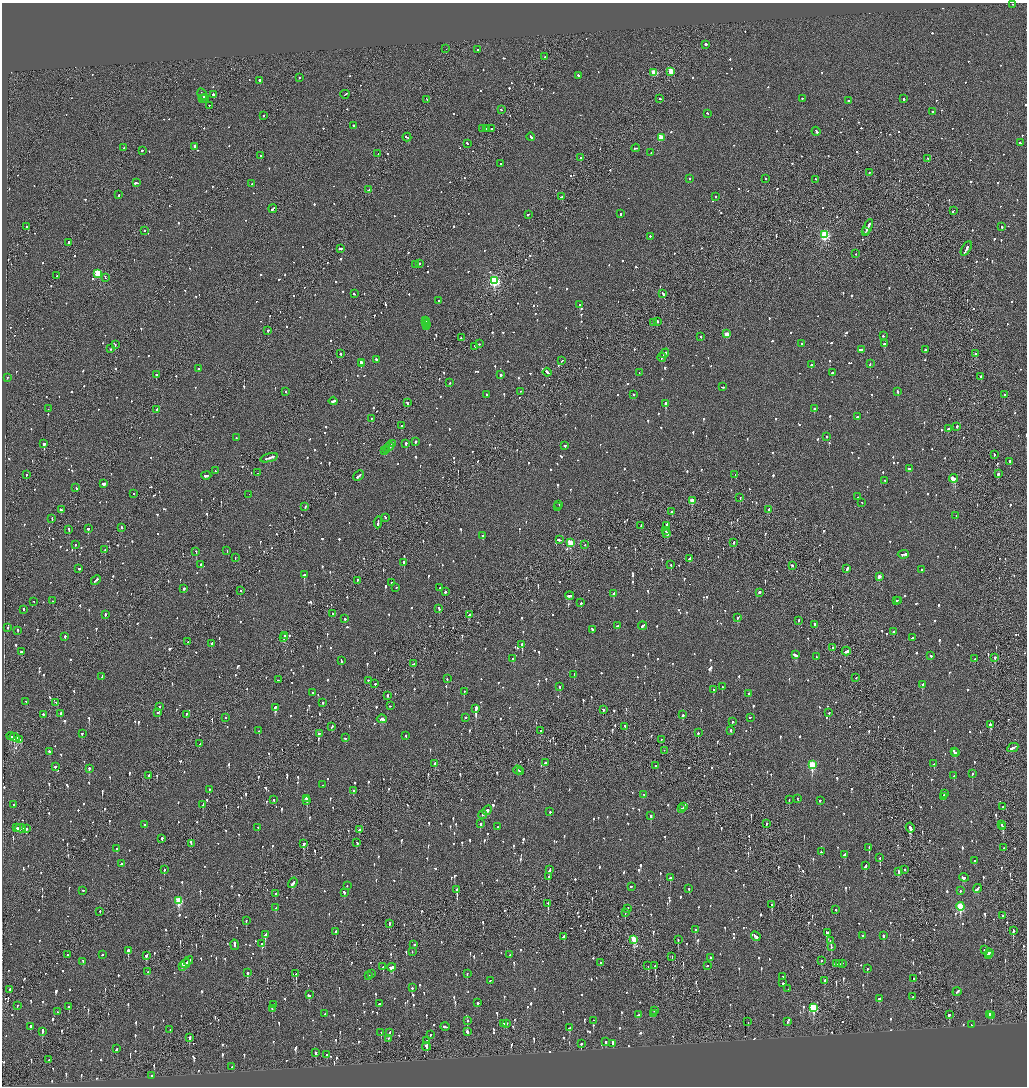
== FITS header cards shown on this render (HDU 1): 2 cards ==
NAXIS1  =                 2050
NAXIS2  =                 2168

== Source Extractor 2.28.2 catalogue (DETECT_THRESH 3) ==
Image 2050 x 2168 px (HDU 1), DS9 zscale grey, zoomed out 1/2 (1 PNG px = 2 x 2 image px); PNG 1029 x 1088 px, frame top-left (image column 2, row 2168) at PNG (2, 3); each listed source drawn as its Kron ellipse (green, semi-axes under 4 px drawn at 4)
Background -0.0836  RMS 0.063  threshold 0.188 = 3 sigma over >= 5 px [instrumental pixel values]
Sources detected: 1815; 68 cannot appear on this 1/2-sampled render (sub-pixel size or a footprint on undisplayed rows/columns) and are neither listed nor drawn; of the other 1747, the 500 brightest by FLUX_AUTO listed and drawn (1247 fainter detections omitted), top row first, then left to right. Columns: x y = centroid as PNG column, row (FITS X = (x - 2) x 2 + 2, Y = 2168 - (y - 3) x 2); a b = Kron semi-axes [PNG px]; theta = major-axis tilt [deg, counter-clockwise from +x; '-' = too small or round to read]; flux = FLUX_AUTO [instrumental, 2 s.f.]
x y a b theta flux
1013 5 2 1 - 93
706 45 2 2 - 270
446 49 2 1 - 74
477 50 2 2 - 530
545 57 2 2 - 77
671 72 3 3 - 300
654 73 3 3 - 400
579 76 3 2 - 180
299 78 2 2 - 130
260 81 3 2 - 230
202 94 6 1 -59 430
213 95 4 2 - 400
345 95 4 1 - 130
202 99 2 2 - 76
205 99 4 2 - 450
660 99 2 2 - 110
802 99 2 2 - 75
903 99 2 2 - 150
427 100 3 2 - 120
848 101 3 2 - 120
209 106 2 2 - 270
501 110 2 2 - 76
933 112 2 2 - 140
707 114 2 2 - 90
264 116 2 2 - 110
353 126 2 2 - 160
482 129 2 1 - 75
486 129 2 2 - 260
492 129 2 2 - 420
816 132 4 2 - 180
531 137 4 2 - 110
407 138 4 2 - 180
661 138 3 3 - 310
1020 143 3 2 - 130
467 144 2 2 - 89
195 147 2 2 - 87
124 148 2 2 - 130
636 148 4 2 - 130
142 151 3 2 - 110
651 153 2 1 - 150
378 154 3 1 - 140
261 156 2 2 - 220
581 158 3 2 - 240
928 159 3 2 - 98
501 164 2 2 - 87
869 173 2 2 - 93
689 179 2 2 - 110
765 179 2 2 - 120
816 180 2 2 - 250
136 183 3 2 - 220
252 184 2 2 - 91
369 190 3 2 - 89
119 195 2 2 - 120
562 197 2 1 - 180
716 197 2 2 - 95
273 209 4 2 - 240
953 211 3 2 - 150
621 214 2 2 - 120
528 215 3 2 - 110
27 227 2 1 - 150
868 227 8 2 65 500
1001 227 3 2 - 120
144 231 2 2 - 130
866 232 2 1 - 120
825 235 3 3 - 1200
650 237 2 2 - 100
68 243 3 2 - 190
341 249 2 2 - 160
966 249 8 2 59 400
856 254 2 2 - 260
419 264 2 2 - 170
416 265 2 2 - 270
98 274 3 3 - 560
57 276 2 1 - 74
105 278 3 1 - 85
494 281 4 3 - 1800
354 294 3 2 - 140
663 294 4 2 - 190
439 301 2 2 - 75
580 305 3 2 - 330
425 321 2 2 - 140
657 322 2 2 - 110
426 323 2 2 - 94
653 323 2 2 - 110
426 325 2 2 - 120
427 327 3 2 - 180
268 331 2 1 - 340
727 334 3 2 - 200
883 336 2 2 - 95
701 337 2 2 - 270
461 338 2 1 - 100
480 344 3 2 - 120
802 344 2 2 - 98
884 344 3 2 - 85
115 345 2 1 - 110
475 347 2 2 - 82
111 349 2 1 - 110
861 350 3 2 - 160
926 350 2 2 - 82
341 354 2 2 - 120
665 354 5 2 - 250
975 354 2 2 - 110
662 358 4 1 - 120
376 360 2 2 - 220
561 361 2 1 - 150
361 363 4 2 - 300
361 364 3 2 - 300
870 364 3 2 - 74
811 365 2 2 - 170
198 369 2 2 - 170
547 373 4 2 - 200
639 373 2 2 - 85
832 373 2 2 - 270
156 375 2 2 - 150
501 375 2 2 - 170
981 377 2 2 - 260
7 378 2 2 - 110
450 383 2 2 - 75
722 387 3 2 - 91
286 392 2 2 - 77
520 392 2 2 - 100
898 392 2 2 - 140
486 395 2 2 - 91
634 395 2 2 - 92
1004 395 2 2 - 110
333 401 4 2 - 150
407 403 2 2 - 160
665 404 2 2 - 1600
48 409 2 1 - 110
814 409 2 2 - 180
157 410 2 2 - 79
857 417 2 2 - 82
371 419 2 2 - 80
402 426 2 2 - 91
957 427 2 2 - 190
948 429 2 2 - 150
827 437 2 2 - 82
236 438 2 2 - 89
415 442 2 2 - 700
44 444 2 2 - 350
392 444 3 2 - 130
406 444 2 2 - 750
565 446 3 2 - 92
389 447 5 2 - 190
386 450 3 2 - 210
385 451 3 1 - 150
994 455 2 2 - 93
269 458 9 2 16 370
1010 462 2 2 - 350
910 469 3 2 - 170
215 471 2 2 - 130
258 473 2 1 - 170
998 474 2 2 - 330
26 475 2 2 - 140
735 475 2 1 - 130
206 476 5 2 - 140
359 476 6 2 42 170
954 479 5 2 - 1900
885 481 2 2 - 98
104 484 4 2 - 190
76 488 3 2 - 140
134 494 2 2 - 75
249 495 2 1 - 170
858 497 2 1 - 78
740 498 2 2 - 140
692 501 3 2 - 200
862 503 2 1 - 90
559 505 2 2 - 93
305 507 3 2 - 96
558 507 2 1 - 170
61 510 2 1 - 360
768 510 3 2 - 110
672 512 2 2 - 81
956 516 2 1 - 210
385 518 3 2 - 150
52 519 3 2 - 75
378 523 6 2 84 220
641 526 2 1 - 110
666 526 3 2 - 200
122 528 3 2 - 77
88 529 2 2 - 490
69 530 2 2 - 130
665 531 2 1 - 95
667 534 3 2 - 150
483 536 2 2 - 650
560 540 4 2 - 380
570 543 3 3 - 570
734 543 2 2 - 74
75 545 2 2 - 110
584 545 2 1 - 99
105 550 2 2 - 77
227 551 2 2 - 110
196 552 2 1 - 120
903 555 6 2 7 220
235 558 2 1 - 300
689 559 4 2 - 120
404 563 3 2 - 210
201 565 2 2 - 120
671 565 2 2 - 120
792 566 2 2 - 150
79 569 2 2 - 97
847 569 4 2 - 110
922 570 2 2 - 2700
304 575 2 2 - 450
879 577 3 2 - 120
96 581 5 2 - 170
357 581 2 1 - 140
392 583 2 2 - 380
396 588 2 2 - 110
440 588 2 1 - 90
184 589 2 2 - 250
240 591 2 1 - 250
445 592 2 2 - 210
759 593 2 2 - 160
613 594 3 2 - 270
570 596 4 2 - 120
53 601 2 2 - 140
897 601 3 2 - 88
899 601 2 2 - 74
33 602 2 1 - 140
581 603 2 2 - 340
439 609 3 2 - 220
24 610 2 2 - 150
333 614 2 2 - 91
105 615 2 2 - 210
469 615 3 2 - 600
737 618 2 2 - 120
345 619 2 2 - 250
798 621 2 2 - 91
814 625 3 1 - 160
617 626 2 2 - 99
643 626 4 2 - 160
8 628 2 2 - 74
592 630 3 2 - 130
18 631 2 2 - 97
893 632 2 2 - 200
284 636 2 2 - 210
65 637 2 2 - 160
284 638 2 2 - 86
912 638 2 2 - 190
188 642 2 2 - 110
211 644 3 2 - 92
522 645 2 2 - 470
833 648 3 2 - 120
21 652 3 2 - 100
846 652 5 2 - 140
795 655 4 2 - 260
931 656 2 2 - 160
816 657 3 2 - 150
995 658 2 2 - 170
513 659 2 2 - 240
975 659 2 2 - 77
341 661 3 2 - 140
414 664 3 2 - 100
574 675 2 2 - 140
102 677 3 2 - 82
856 678 2 1 - 81
447 679 2 2 - 90
278 680 2 2 - 200
368 681 2 2 - 74
375 684 2 1 - 240
922 685 3 2 - 180
560 687 2 2 - 180
722 687 2 2 - 210
714 690 2 2 - 98
464 692 2 2 - 320
312 693 2 2 - 79
749 694 2 2 - 260
387 696 2 2 - 93
26 702 2 2 - 96
56 703 2 2 - 120
323 703 2 2 - 220
390 706 2 2 - 130
159 707 2 2 - 600
275 708 3 2 - 260
476 709 3 2 - 2300
603 710 2 2 - 220
157 713 2 2 - 80
829 713 2 2 - 100
61 714 2 2 - 1100
43 715 2 2 - 120
186 715 2 2 - 140
683 715 2 2 - 280
226 718 2 2 - 73
466 718 2 2 - 140
750 718 2 1 - 150
382 719 5 2 - 260
732 722 2 2 - 310
990 725 2 2 - 2000
332 727 3 2 - 79
625 727 4 1 - 190
259 731 2 2 - 99
541 731 2 2 - 140
731 731 2 2 - 86
698 733 2 2 - 140
82 734 2 2 - 99
319 734 2 2 - 180
11 736 4 2 - 160
406 736 2 2 - 99
15 738 5 3 - 560
345 738 2 2 - 76
20 740 4 2 - 170
661 740 2 1 - 80
200 744 2 2 - 80
1013 748 6 2 27 220
664 751 2 1 - 240
49 752 2 2 - 130
954 752 3 2 - 120
955 753 3 2 - 170
546 763 3 2 - 130
435 764 3 2 - 160
934 764 2 2 - 110
812 765 4 3 - 900
655 766 2 1 - 92
55 767 2 2 - 220
89 769 2 2 - 180
518 770 4 2 - 200
521 772 2 2 - 74
972 774 2 2 - 170
149 776 2 2 - 160
954 776 2 2 - 75
322 785 2 2 - 100
209 790 2 2 - 81
353 791 2 2 - 110
944 794 4 2 - 170
644 795 2 2 - 110
943 797 3 2 - 110
306 799 3 2 - 160
798 799 2 2 - 79
274 800 2 2 - 150
789 800 2 2 - 89
307 801 3 2 - 180
820 801 2 2 - 150
13 805 2 2 - 140
203 805 3 2 - 110
684 807 3 2 - 140
1003 807 2 2 - 98
681 809 3 2 - 100
487 811 5 2 - 350
550 812 2 2 - 82
483 815 4 2 - 140
651 816 2 2 - 220
480 824 2 2 - 150
766 824 2 2 - 130
144 825 2 2 - 88
1002 825 2 2 - 210
498 827 2 2 - 160
1003 827 3 2 - 89
17 828 2 2 - 110
258 828 2 2 - 82
910 828 5 2 - 440
21 829 5 2 - 220
26 829 3 2 - 520
359 830 3 2 - 88
162 839 3 2 - 140
357 843 2 2 - 100
191 844 2 2 - 170
304 844 4 2 - 520
869 848 2 2 - 350
1004 848 2 2 - 110
117 849 2 2 - 920
821 852 2 2 - 160
844 855 4 2 - 120
880 858 2 1 - 330
974 861 2 2 - 90
122 864 4 2 - 130
866 866 4 2 - 110
164 870 2 2 - 91
550 870 3 2 - 210
904 870 2 2 - 92
899 872 2 2 - 280
548 877 2 2 - 160
670 878 2 2 - 130
964 878 5 2 - 81
293 883 5 2 - 200
347 886 2 2 - 160
631 887 2 2 - 95
689 889 2 2 - 75
977 889 4 2 - 160
457 890 3 2 - 500
83 891 2 2 - 88
960 891 2 2 - 96
344 893 3 2 - 120
275 894 2 2 - 76
179 901 4 3 - 630
548 904 2 2 - 410
772 905 3 2 - 260
960 907 4 3 - 890
276 908 3 2 - 88
628 909 2 2 - 89
836 910 2 2 - 170
100 912 2 2 - 100
625 912 2 1 - 73
1002 916 2 2 - 78
246 921 3 2 - 170
389 924 3 2 - 180
695 930 2 2 - 140
1013 931 3 2 - 190
336 932 2 2 - 100
827 933 4 3 - 830
265 935 3 2 - 330
756 936 5 2 - 240
863 936 2 2 - 83
884 936 3 2 - 160
563 937 3 2 - 74
634 940 4 3 - 410
678 940 2 2 - 82
830 941 3 2 - 85
262 944 2 2 - 150
235 945 5 2 - 220
414 945 2 2 - 340
831 947 3 2 - 110
984 950 2 2 - 76
128 951 2 2 - 750
412 952 2 1 - 94
989 953 2 2 - 360
68 955 2 2 - 90
102 955 2 2 - 120
510 955 2 2 - 120
988 955 2 2 - 180
146 956 3 2 - 84
672 957 2 2 - 110
710 958 3 2 - 130
188 961 5 2 - 310
821 961 2 2 - 79
83 962 3 2 - 110
601 963 2 2 - 210
185 964 5 2 - 310
837 964 3 2 - 170
840 964 3 1 - 130
842 964 2 1 - 96
648 966 2 1 - 88
655 966 2 1 - 170
707 966 2 2 - 210
182 967 3 1 - 120
383 967 2 2 - 94
392 968 4 3 - 380
867 969 2 2 - 140
148 972 2 2 - 140
247 973 3 2 - 640
296 974 3 1 - 160
372 974 2 2 - 250
467 974 3 2 - 89
369 976 2 2 - 480
782 977 2 2 - 74
914 979 2 2 - 160
490 981 3 2 - 81
825 981 3 1 - 500
783 983 2 2 - 74
412 988 2 2 - 73
788 989 2 2 - 100
10 990 3 2 - 99
957 992 4 2 - 120
309 995 2 2 - 300
913 997 2 2 - 76
880 999 3 2 - 76
478 1003 2 2 - 230
379 1004 3 2 - 120
273 1005 2 2 - 140
17 1006 2 1 - 150
69 1007 2 2 - 120
813 1008 4 3 - 830
272 1009 2 2 - 110
654 1011 2 2 - 98
58 1012 2 2 - 78
325 1014 2 2 - 210
653 1014 2 2 - 190
639 1015 2 2 - 150
949 1015 3 2 - 190
989 1015 4 2 - 260
992 1016 2 2 - 110
467 1021 2 2 - 100
594 1021 2 2 - 350
748 1022 2 1 - 110
787 1022 2 2 - 140
504 1024 2 2 - 90
506 1024 2 2 - 440
972 1025 2 2 - 150
30 1027 2 2 - 500
445 1027 5 2 - 150
569 1028 3 2 - 120
170 1030 2 1 - 150
42 1032 2 2 - 87
467 1032 3 2 - 210
381 1033 3 2 - 99
389 1033 4 2 - 73
430 1035 2 1 - 110
189 1038 4 2 - 140
388 1039 2 2 - 110
427 1041 2 2 - 690
605 1042 3 2 - 100
581 1044 3 2 - 200
613 1044 3 2 - 590
426 1047 4 2 - 99
117 1049 2 2 - 75
316 1053 3 2 - 150
326 1055 2 2 - 75
49 1060 2 2 - 87
232 1067 2 2 - 74
152 1076 2 2 - 330
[1247 fainter detections neither listed nor drawn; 68 sub-pixel or undisplayed-footprint detections neither listed nor drawn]